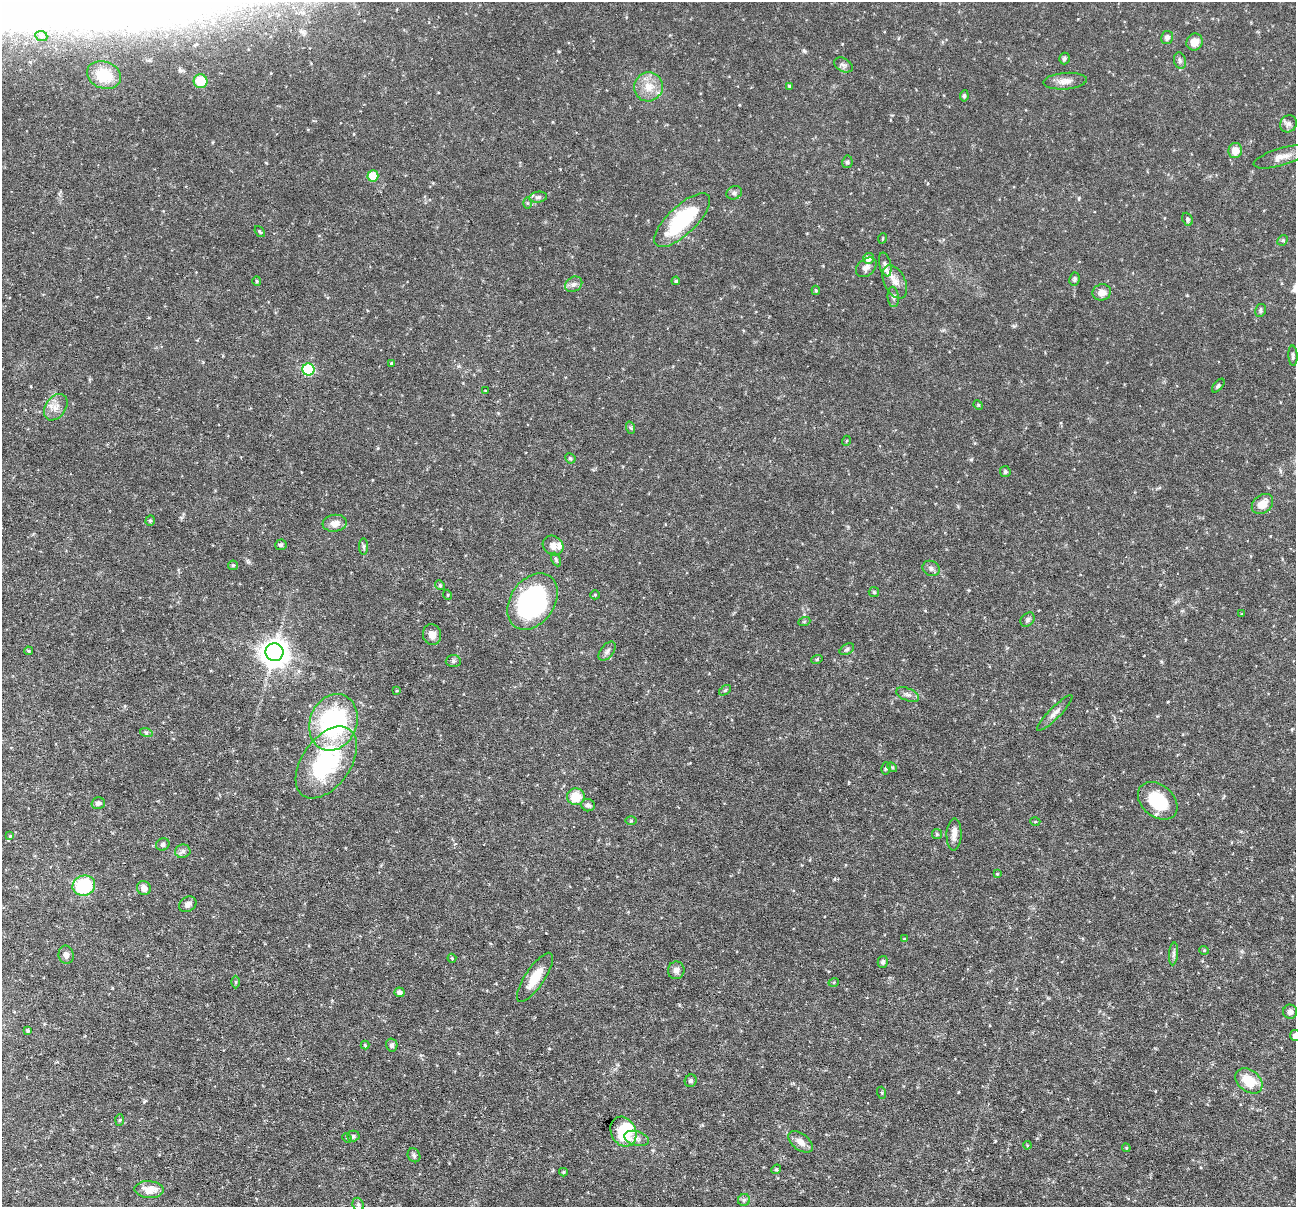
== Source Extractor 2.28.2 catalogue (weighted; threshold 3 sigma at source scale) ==
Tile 7 of 4 x 4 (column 3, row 2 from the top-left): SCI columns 2587-3880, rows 2656-3860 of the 5173 x 5188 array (HDU 1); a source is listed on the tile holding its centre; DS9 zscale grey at full resolution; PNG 1298 x 1209 px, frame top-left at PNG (2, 2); each listed source drawn as its Kron ellipse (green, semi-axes under 4 px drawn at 4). Shown black and unused: <1% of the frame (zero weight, under 3 of 6 exposures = <1% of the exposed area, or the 3 px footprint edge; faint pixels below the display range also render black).
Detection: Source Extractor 2.28.2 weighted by HDU 2 'WHT'; one run over the whole footprint, this tile lists its part. Background 0.0644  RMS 0.0042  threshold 0.0171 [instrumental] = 3 sigma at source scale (4.09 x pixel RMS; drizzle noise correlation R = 1.36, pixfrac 0.8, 0.05/0.05 arcsec/px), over >= 5 px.
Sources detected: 132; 1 inside a brighter object's white glare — neither listed nor drawn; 2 inside a brighter listed object's ellipse — not listed separately; the other 129 listed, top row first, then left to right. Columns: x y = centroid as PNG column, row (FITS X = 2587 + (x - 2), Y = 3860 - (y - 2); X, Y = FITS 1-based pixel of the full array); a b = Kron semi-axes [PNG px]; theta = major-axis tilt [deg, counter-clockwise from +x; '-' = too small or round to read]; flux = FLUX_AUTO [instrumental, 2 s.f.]
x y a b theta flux
41 36 6 5 - 0.75
1167 37 7 6 - 1.6
1194 42 9 8 - 4.1
1064 59 6 5 - 0.76
1180 61 8 6 -74 1
843 65 10 6 -27 1.2
104 75 17 13 -20 11
201 81 7 7 - 9.1
1065 81 22 8 4 3.1
789 86 3 3 - 0.39
648 87 14 14 - 6
964 96 6 4 81 0.69
1288 124 9 8 - 1.5
1235 150 7 7 - 4
1281 157 29 8 16 4
847 162 6 5 - 0.76
373 176 5 5 - 12
734 193 8 6 26 1
538 197 9 5 8 1.1
527 203 6 4 -90 0.47
1188 219 7 5 -66 0.77
682 220 36 14 44 28
260 231 6 4 -51 0.49
883 238 5 3 - 0.38
1283 240 6 4 44 0.51
868 258 5 5 - 2.6
885 265 12 6 -77 1.8
866 267 12 8 41 1.8
1074 279 7 5 80 0.73
257 281 5 4 - 0.48
676 281 4 3 - 0.47
895 282 18 10 -64 4
574 284 9 7 32 1.5
816 290 5 3 - 0.43
1102 292 9 8 - 2.8
893 297 10 5 -84 1.1
1261 310 6 5 - 0.74
1293 356 10 4 -87 0.9
391 363 4 4 - 0.37
308 369 6 6 - 35
1218 386 8 4 48 0.59
486 391 4 3 - 0.41
978 405 5 4 - 0.42
56 407 14 10 55 3.4
631 428 6 4 -70 0.56
846 441 5 3 - 0.35
570 458 5 4 - 0.69
1005 472 5 5 - 0.73
1262 504 12 8 39 4.8
150 520 5 4 - 0.54
335 523 12 8 7 2.9
281 545 6 5 - 0.76
553 545 11 9 -36 2.3
363 546 8 4 -90 0.77
556 559 7 4 -64 0.67
233 565 5 4 - 0.45
931 568 9 7 -28 1.3
440 585 5 4 - 0.57
874 592 5 5 - 0.53
448 595 5 3 - 0.32
595 595 5 4 - 0.39
532 602 31 22 55 59
1242 614 4 2 - 0.26
1028 620 8 6 47 0.95
804 622 6 4 20 0.5
432 634 10 9 - 2.8
847 649 8 5 31 0.76
28 651 4 3 - 0.51
607 651 11 6 51 1.3
274 652 9 9 - 470
817 659 6 3 19 0.47
453 661 7 6 - 0.81
397 690 4 2 - 0.32
725 690 7 3 37 0.5
908 695 12 6 -22 1.4
1055 713 24 5 45 2.3
333 722 29 23 67 59
146 732 6 4 -18 0.66
326 762 41 24 55 42
892 767 5 4 - 0.5
886 768 6 5 - 0.69
576 797 9 8 - 8.1
1158 801 22 16 -41 15
98 803 7 6 - 1.3
588 805 6 6 - 1.2
631 821 6 4 1 0.45
1035 821 5 3 - 0.38
937 834 5 5 - 0.6
954 834 16 7 88 2.8
10 836 4 4 - 0.48
163 844 7 6 - 1
183 851 8 6 8 1.3
997 874 4 3 - 0.32
84 886 11 10 - 24
144 888 7 6 - 2.7
188 904 9 7 33 1.7
904 939 4 4 - 0.33
1204 950 5 4 - 0.45
1173 954 11 4 85 1.1
66 955 9 7 -79 1.7
452 958 4 4 - 0.42
883 962 6 5 - 0.87
676 970 9 8 - 1.7
535 977 29 9 56 7.4
236 982 6 4 -90 0.45
834 982 5 3 - 0.35
399 992 5 4 - 1.4
1290 1012 7 7 - 1.4
28 1031 3 3 - 0.71
1295 1036 5 5 - 1.6
365 1045 4 4 - 0.41
392 1045 6 5 - 1.1
691 1081 6 5 - 0.83
1249 1081 15 10 -40 8.8
882 1093 6 4 -72 0.41
120 1120 6 4 87 0.45
623 1132 15 12 -63 16
353 1136 6 5 - 0.69
347 1138 5 3 - 0.38
637 1138 12 7 -16 1.9
801 1142 14 8 -37 3.2
1027 1145 4 3 - 0.31
1126 1148 4 4 - 0.43
414 1155 7 6 - 0.92
776 1169 5 4 - 0.51
563 1172 4 4 - 0.47
149 1190 14 8 -3 4.6
744 1200 6 6 - 0.84
358 1205 7 5 -71 0.84
Isophote crosses this tile's border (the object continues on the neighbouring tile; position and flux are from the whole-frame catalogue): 1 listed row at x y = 1295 1036
Unlisted compact peaks at least as high as the median listed source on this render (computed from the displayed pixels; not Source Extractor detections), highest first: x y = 804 51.